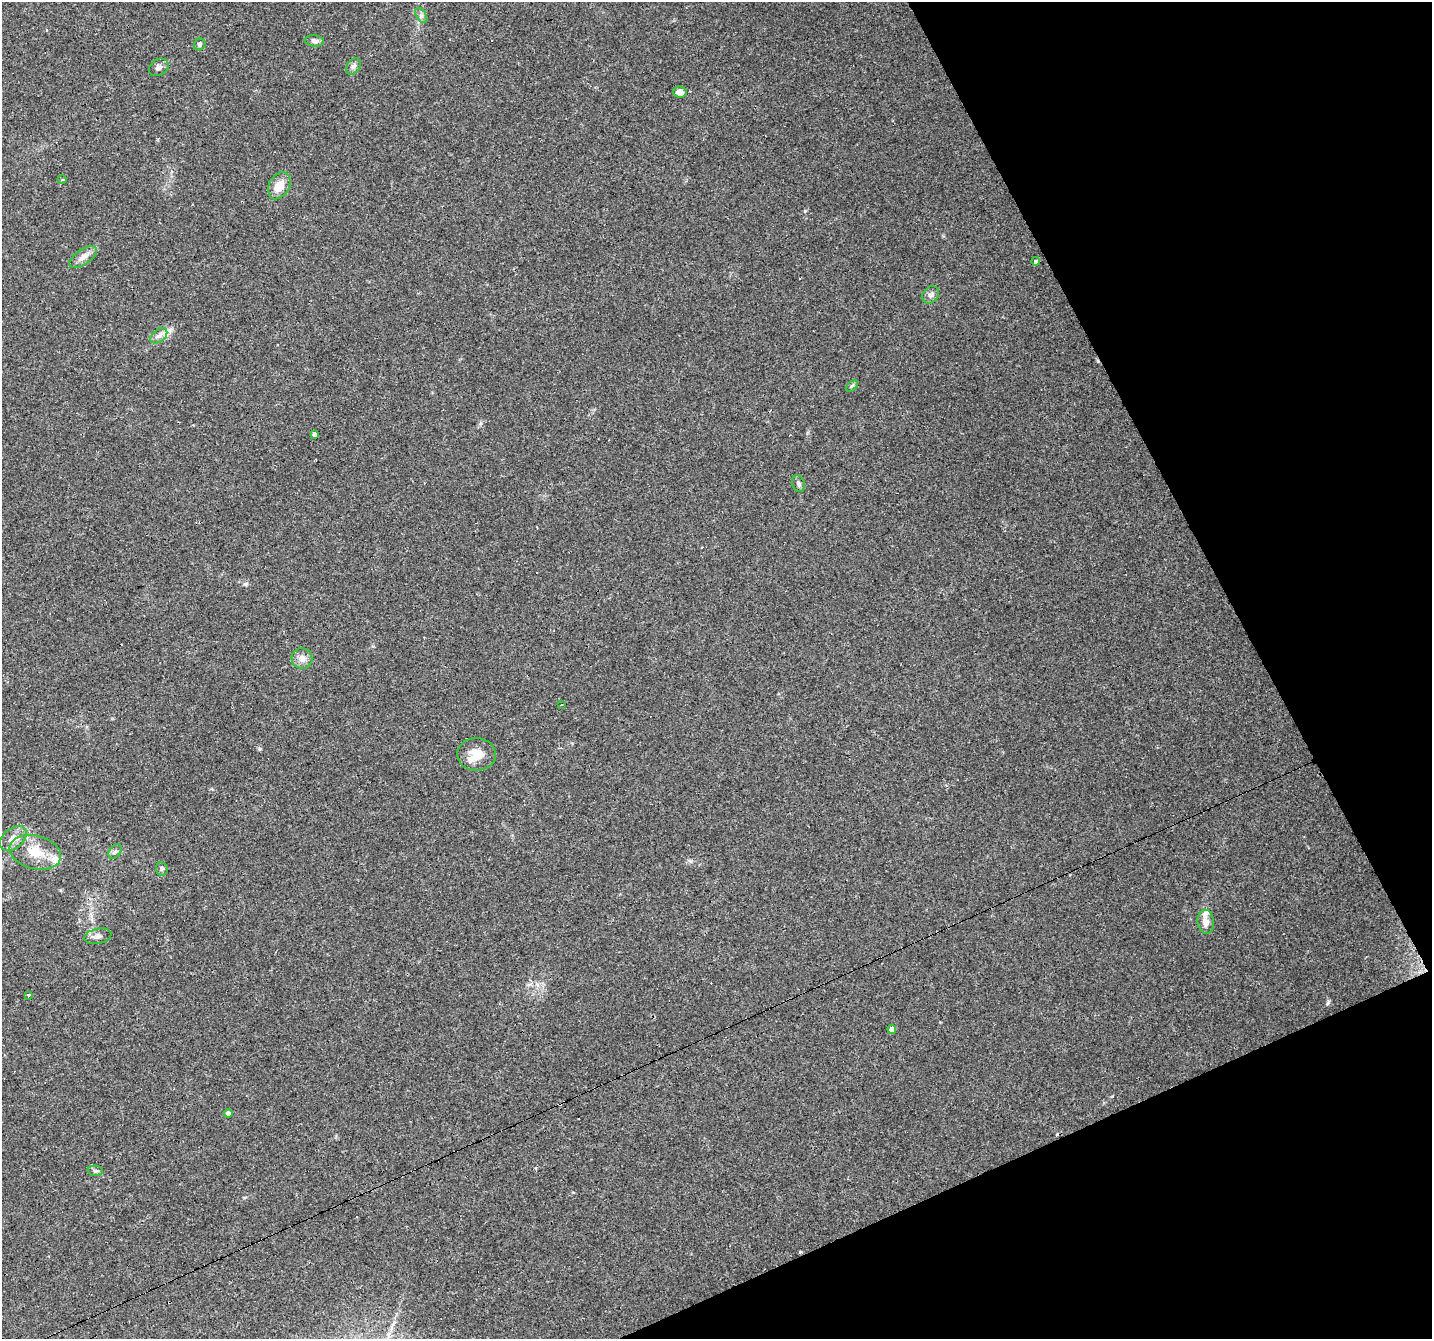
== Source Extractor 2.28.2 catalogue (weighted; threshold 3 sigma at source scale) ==
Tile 12 of 4 x 4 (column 4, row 3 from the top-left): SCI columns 4291-5720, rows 1490-2826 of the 5720 x 5594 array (HDU 1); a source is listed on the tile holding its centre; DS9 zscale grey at full resolution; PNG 1434 x 1341 px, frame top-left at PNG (2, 2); each listed source drawn as its Kron ellipse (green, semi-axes under 4 px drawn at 4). Shown black and unused: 21% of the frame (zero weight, under 3 of 4 exposures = <1% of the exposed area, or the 3 px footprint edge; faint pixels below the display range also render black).
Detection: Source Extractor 2.28.2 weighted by HDU 2 'WHT'; one run over the whole footprint, this tile lists its part. Background 0.0436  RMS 0.005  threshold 0.0225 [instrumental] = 3 sigma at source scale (4.5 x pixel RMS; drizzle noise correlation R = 1.50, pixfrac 1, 0.0396/0.0396 arcsec/px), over >= 5 px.
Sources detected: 43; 13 cosmic-ray / hot-pixel residue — neither listed nor drawn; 2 inside a brighter listed object's ellipse — not listed separately; the other 28 listed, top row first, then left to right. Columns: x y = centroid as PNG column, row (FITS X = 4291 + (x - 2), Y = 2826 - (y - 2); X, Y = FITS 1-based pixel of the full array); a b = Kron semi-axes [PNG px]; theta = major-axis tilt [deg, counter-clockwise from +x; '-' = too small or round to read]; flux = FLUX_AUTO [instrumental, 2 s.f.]
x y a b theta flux
421 15 8 5 -58 1.3
314 41 10 5 -6 1.6
200 44 6 5 - 1.2
353 66 9 6 51 1.6
159 67 10 8 32 2
680 92 7 5 -6 3.4
62 180 4 3 - 0.4
279 186 14 10 60 7
83 257 16 7 34 3.4
1036 261 4 4 - 1.6
931 295 9 7 49 1.8
159 336 9 6 39 2.1
852 386 7 4 44 0.87
314 434 4 3 - 3.2
798 484 8 6 -69 1.4
302 659 10 10 - 3.5
561 705 3 2 - 0.44
476 754 19 16 -2 8.4
13 838 15 10 39 4.4
115 851 8 5 53 1.2
35 852 26 16 -14 13
162 869 7 6 - 0.96
1206 922 12 8 -85 3.7
98 936 14 7 11 2.4
29 995 3 3 - 3.6
892 1029 4 4 - 3.1
228 1113 4 4 - 2.1
95 1171 8 5 -6 1
Unlisted compact peaks at least as high as the median listed source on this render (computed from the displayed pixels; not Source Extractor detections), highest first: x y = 1328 1002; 805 211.